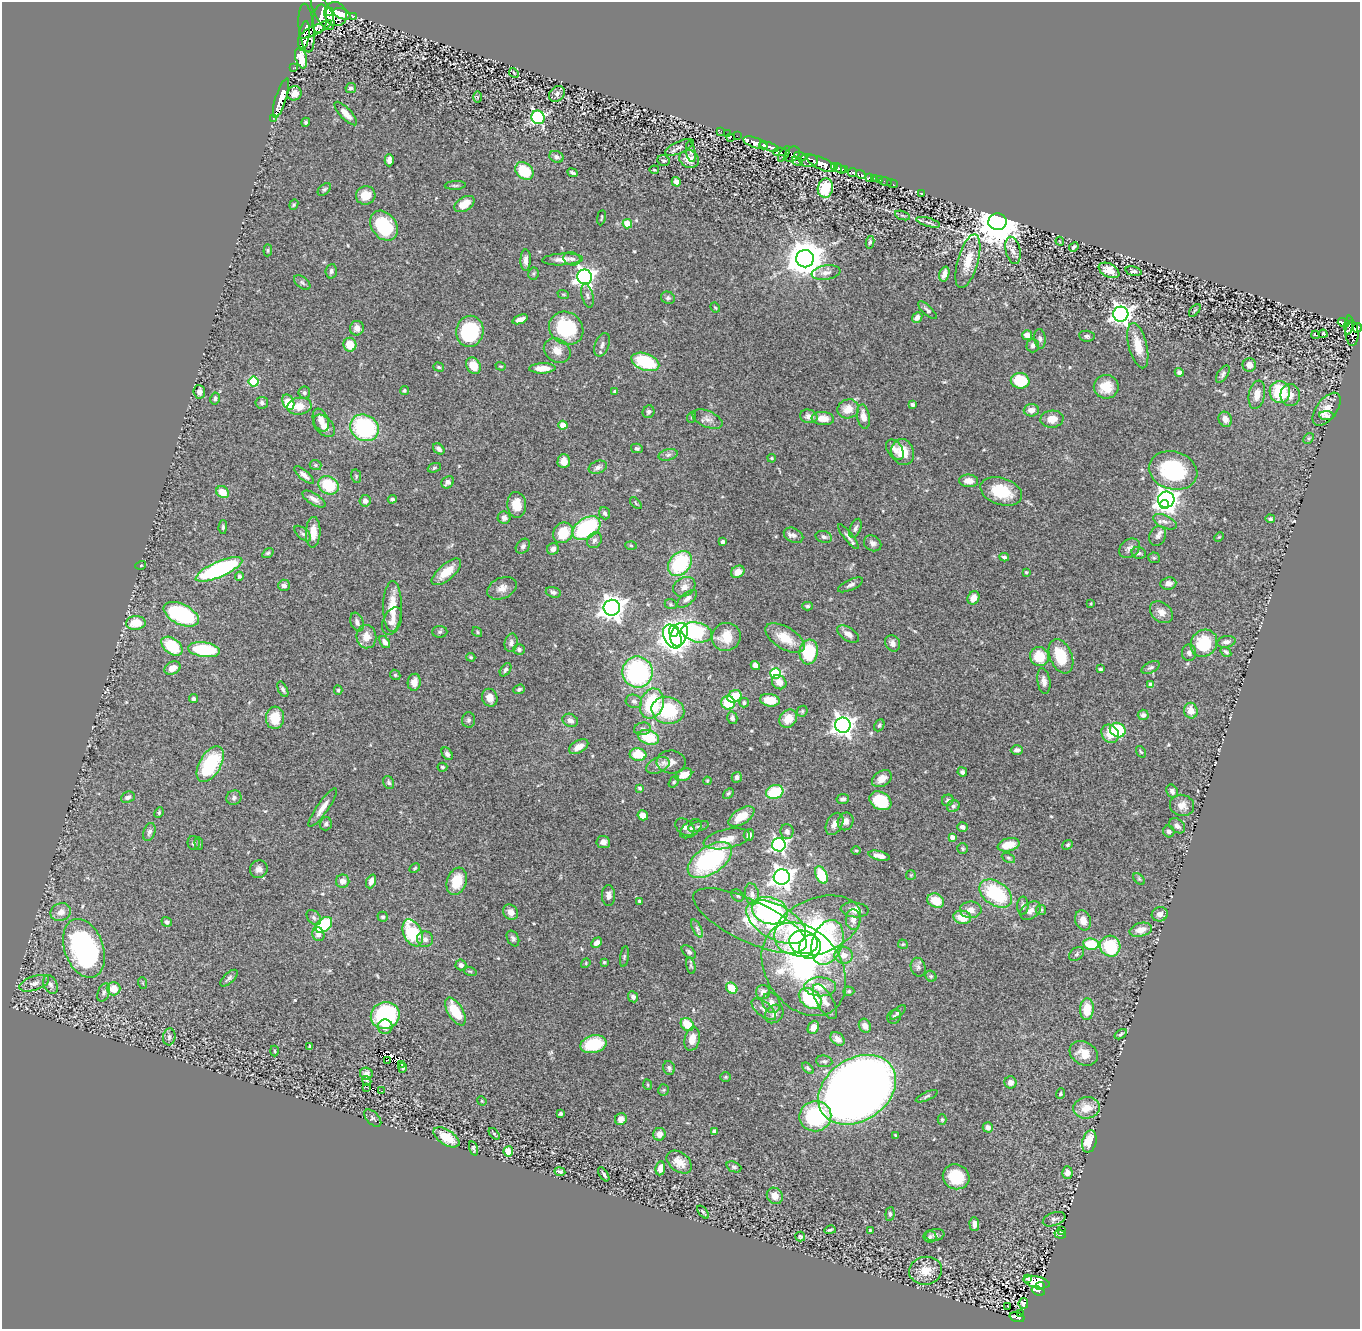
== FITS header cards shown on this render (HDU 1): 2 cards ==
NAXIS1  =                 1358
NAXIS2  =                 1327

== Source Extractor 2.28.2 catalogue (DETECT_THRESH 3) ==
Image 1358 x 1327 px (HDU 1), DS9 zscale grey, 1 PNG px = 1 image px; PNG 1362 x 1331 px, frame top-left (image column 1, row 1327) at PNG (2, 2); each listed source drawn as its Kron ellipse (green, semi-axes under 4 px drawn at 4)
Background 0.953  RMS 0.055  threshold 0.166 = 3 sigma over >= 5 px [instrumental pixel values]
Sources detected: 536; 2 with non-positive FLUX_AUTO (blend fragments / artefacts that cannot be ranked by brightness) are neither listed nor drawn; of the other 534, the 500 brightest by FLUX_AUTO listed and drawn (34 fainter detections omitted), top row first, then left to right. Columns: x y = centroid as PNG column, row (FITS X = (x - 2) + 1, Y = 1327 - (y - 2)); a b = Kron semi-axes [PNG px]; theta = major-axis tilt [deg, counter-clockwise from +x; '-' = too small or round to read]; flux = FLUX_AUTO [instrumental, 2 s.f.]
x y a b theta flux
323 12 19 8 -62 5000
330 12 4 2 - 1100
336 14 12 11 - 4900
342 14 9 5 -23 1900
354 16 4 3 - 160
320 19 14 7 81 2900
307 28 24 8 -84 1800
316 30 18 4 26 470
304 36 15 5 81 900
301 58 10 5 -76 73
293 68 3 2 - 6.4
514 73 5 4 - 3.6
351 88 5 5 - 11
294 93 7 7 - 34
557 94 9 7 46 14
478 97 5 3 - 3.8
281 98 20 5 72 5900
346 114 15 5 -46 34
538 117 7 6 - 710
273 118 2 2 - 29
306 122 5 4 - 6.1
721 131 2 2 - 14
727 133 3 2 - 26
737 136 2 2 - 7.7
730 138 4 3 - 120
755 143 13 5 -18 1600
763 145 4 3 - 300
679 147 15 6 24 17
769 147 10 4 -18 1900
691 152 10 4 -80 9.2
780 152 7 4 2 660
784 154 8 3 57 620
792 154 9 6 48 300
800 156 6 3 -20 590
556 157 7 5 -26 13
689 159 10 8 -24 47
389 160 6 4 90 15
663 160 6 5 - 7.2
808 160 9 6 -3 1500
797 161 6 3 -25 130
821 164 16 5 -25 3600
834 167 4 3 - 790
840 169 6 4 -34 740
845 169 4 3 - 770
654 170 4 2 - 3.4
524 171 10 7 -42 140
853 172 4 4 - 190
573 173 5 3 - 7.7
861 175 5 3 - 360
870 177 4 3 - 63
874 178 3 2 - 26
879 180 3 2 - 8.5
885 181 6 2 -18 13
676 182 5 4 - 20
892 184 6 2 -21 4.7
455 185 10 3 3 6.2
825 188 9 7 78 120
324 189 8 5 43 7.6
922 193 3 3 - 4.8
366 195 10 9 - 57
464 204 11 6 31 51
294 205 5 4 - 4.8
902 215 8 3 -19 5.1
601 218 8 3 81 4
928 222 12 4 -16 12
998 222 9 8 - 17000
627 224 5 4 - 98
384 226 16 12 -53 200
1060 241 4 3 - 3.6
870 242 6 4 79 6.4
1074 247 5 3 - 7.3
268 250 6 4 85 4.7
1013 250 14 7 -77 17
562 259 20 6 3 29
572 259 9 6 -12 13
805 259 9 8 - 9800
526 260 10 5 89 18
968 261 28 10 74 75
1109 270 11 6 -27 43
331 271 7 5 85 11
1133 271 8 4 -13 10
826 273 14 7 9 24
533 274 6 5 - 5.8
944 274 7 5 73 22
585 277 7 7 - 1800
302 283 9 5 -37 9.1
563 294 6 3 -19 4
587 296 12 5 -75 13
668 298 7 6 - 8.7
715 308 5 3 - 4.4
927 310 12 4 -43 11
1195 310 7 3 49 4.4
1121 314 7 7 - 2100
917 317 6 4 50 16
520 319 8 4 20 22
1343 322 6 4 -17 220
1349 325 9 4 85 370
357 328 7 7 - 21
566 328 18 15 -38 240
1357 328 5 4 - 640
470 331 16 13 78 310
1352 333 13 6 -86 870
1323 334 4 4 - 21
1027 335 5 5 - 36
1315 335 4 2 - 13
1087 336 8 5 -7 9.1
1040 339 10 5 -83 11
350 345 7 6 - 56
602 345 12 7 69 15
1033 345 7 6 - 15
1138 346 23 9 -76 67
557 351 14 11 -33 38
645 362 14 8 -20 200
1249 365 7 7 - 24
473 366 9 7 -60 56
501 366 5 4 - 3.8
439 367 5 4 - 5.7
542 368 13 5 2 36
1179 372 4 4 - 12
1223 374 10 5 56 10
1020 381 9 8 - 150
254 382 5 5 - 200
1106 387 12 11 - 64
404 391 5 4 - 6.2
199 392 7 5 -85 17
615 392 4 3 - 10
1280 392 11 10 - 180
304 393 6 6 - 7.7
1257 395 14 8 79 38
1290 395 11 10 - 26
215 399 6 4 80 9
288 402 8 5 -66 120
262 403 6 6 - 8.8
913 404 4 3 - 8
299 406 12 8 8 59
848 409 11 9 17 51
1327 409 19 10 53 43
1031 410 7 6 - 25
649 412 6 5 - 9.9
809 416 9 6 -12 21
1327 416 8 4 -4 9.6
692 417 6 3 71 5.1
863 417 12 6 -80 30
823 418 11 6 -5 46
707 419 16 8 -22 24
1052 419 11 8 4 38
1225 419 8 6 -62 25
321 420 12 7 -68 31
563 425 4 4 - 54
324 426 13 8 -47 36
364 428 15 12 -33 410
1309 438 6 4 43 6.4
637 448 6 4 -13 7
439 449 6 4 -42 13
895 450 11 7 -53 25
903 452 13 11 -71 73
668 455 10 5 14 12
772 458 4 3 - 4.4
564 461 7 6 - 27
315 465 6 5 - 6
598 467 9 6 21 14
434 468 7 4 20 5.5
1173 470 24 19 -15 300
304 475 12 5 -40 19
356 476 7 5 -79 5.5
968 481 9 6 -5 30
448 482 7 5 39 15
329 485 11 8 -31 150
1001 491 21 13 -19 140
223 492 6 5 - 57
314 499 13 5 -32 22
392 499 4 3 - 7.9
1166 500 8 8 - 2400
365 501 6 5 - 17
636 503 7 2 -46 3.4
1164 504 4 4 - 380
517 505 13 9 -85 54
605 513 6 5 - 8.7
504 518 6 6 - 16
1270 519 5 4 - 7.9
1165 522 12 6 -24 16
223 527 6 4 89 7
587 528 15 10 34 370
855 528 10 5 67 11
313 532 15 7 87 47
563 533 11 9 52 99
303 534 10 5 -41 10
793 535 10 7 -27 19
848 536 15 4 -51 14
1158 536 10 8 66 16
824 537 8 6 -15 10
1219 537 5 3 - 3.4
594 540 8 7 - 13
723 542 4 3 - 13
873 543 9 7 -33 16
631 545 5 3 - 3.7
523 546 8 6 49 9.9
1130 548 11 9 37 18
553 549 6 5 - 17
268 553 6 4 33 6.4
1139 553 7 6 - 8.7
1004 557 5 3 - 7.7
1154 558 6 5 - 5.4
680 564 14 10 52 270
141 565 5 3 - 3.6
219 569 25 7 24 500
446 572 18 8 41 64
738 572 7 5 36 28
1026 572 4 3 - 5
239 576 4 4 - 7.6
1168 583 8 6 6 23
284 585 6 5 - 12
851 585 13 5 25 14
684 587 12 9 31 26
502 588 15 10 24 29
553 592 8 5 -18 11
973 598 7 5 61 34
687 599 12 6 39 19
671 604 6 5 - 5.9
1091 604 4 3 - 3.6
808 606 5 4 - 6.8
392 607 25 9 89 84
612 608 8 8 - 3600
1161 612 13 9 -41 27
181 614 19 10 -26 440
392 621 14 9 66 30
357 622 10 6 -71 15
136 623 10 7 5 79
674 631 6 5 - 550
440 632 8 5 3 7.3
477 632 5 4 - 4.8
697 632 15 10 -13 530
848 634 12 6 -32 22
679 635 12 8 71 470
672 636 13 8 -61 1900
366 637 12 10 -83 47
726 637 14 14 - 67
785 638 22 11 -31 75
385 642 7 4 -53 17
1226 642 9 5 12 15
511 643 9 6 77 14
893 643 8 7 - 19
1204 643 14 12 53 160
172 646 12 7 -38 160
519 649 6 5 - 8.3
204 650 16 7 -8 270
809 652 12 9 82 170
1226 652 6 3 -35 6.8
1189 653 8 7 - 15
1039 656 10 9 - 94
1061 656 18 11 -67 120
471 657 4 3 - 4.2
755 665 5 4 - 24
1151 667 10 5 26 10
172 668 8 6 27 39
1100 669 4 3 - 5.9
505 670 7 5 55 8.6
638 672 15 15 - 550
776 674 5 5 - 350
395 675 5 4 - 5.5
1044 681 13 6 -81 21
414 682 8 6 81 32
779 682 8 6 -41 28
1151 685 4 4 - 33
283 689 8 4 -64 9.6
519 689 6 4 21 6.4
338 690 4 4 - 6
734 696 7 6 - 100
490 698 9 7 -70 27
193 699 4 4 - 9.5
770 700 10 6 -10 68
634 701 8 6 -16 12
652 703 15 11 71 240
728 703 7 6 - 120
744 703 5 5 - 9
668 710 16 13 -13 210
802 711 6 5 - 5.9
1191 711 8 7 - 41
1143 715 5 5 - 12
275 718 11 9 86 81
732 718 6 5 - 11
788 719 10 8 46 56
468 720 7 6 - 9
570 720 8 6 -26 15
843 725 8 7 - 2500
879 725 6 4 62 7.4
642 729 8 6 11 12
1118 730 8 7 - 210
1110 734 10 8 -57 51
649 737 11 7 -18 140
579 747 10 6 30 36
1017 750 6 4 2 12
1141 752 6 3 -54 4.6
447 754 7 5 -55 11
638 755 8 6 -7 97
671 762 14 11 -2 29
210 764 20 10 60 260
658 765 12 7 24 22
442 767 5 4 - 5.8
962 772 5 4 - 10
684 775 9 6 24 53
737 777 5 5 - 12
882 779 11 7 32 33
707 781 4 4 - 3.4
389 782 7 5 -63 7.8
674 782 6 4 54 5.3
640 788 4 3 - 6.5
1172 791 7 5 -62 13
775 792 9 7 17 160
728 793 6 4 44 5.6
128 797 7 5 23 13
234 798 8 7 - 11
843 799 6 5 - 13
948 800 6 5 - 8.1
880 801 11 8 -30 150
1182 805 12 10 -15 30
953 806 6 5 - 9.1
323 808 23 5 54 35
159 813 6 4 65 5.2
643 815 5 5 - 40
741 816 14 7 32 73
846 821 9 7 69 23
326 824 7 6 - 9.2
834 824 12 8 62 25
699 826 11 5 14 10
1177 826 9 6 -38 17
685 827 10 7 -39 18
962 827 5 5 - 11
691 829 12 7 37 18
1169 831 6 5 - 14
149 832 9 5 71 11
787 832 7 6 - 14
749 835 6 5 - 19
952 837 4 4 - 23
727 839 23 9 12 58
603 842 6 6 - 20
194 843 7 6 - 10
199 843 6 4 -84 5.9
779 845 7 6 - 960
1009 845 11 6 13 69
1068 845 6 4 40 5.9
962 849 5 5 - 6.1
856 850 4 3 - 3.7
879 856 11 4 -14 23
1008 858 7 4 -27 6.7
710 860 25 13 34 570
415 868 6 4 29 4.6
259 869 9 8 - 18
821 875 9 5 -65 140
911 875 5 5 - 4.1
782 877 8 7 - 2400
1139 879 7 4 -45 5.6
343 881 7 6 - 22
371 881 7 4 68 22
457 881 14 9 71 98
752 894 11 7 -79 18
996 894 18 11 -35 270
738 895 7 5 -46 6.8
609 896 10 6 -89 20
639 901 4 4 - 6.4
936 901 9 7 -26 82
1023 906 9 5 87 13
855 910 14 7 -6 31
971 910 11 8 -2 30
1041 910 5 5 - 5.6
770 911 18 13 -16 570
1030 911 11 8 35 22
61 912 10 8 22 30
511 912 8 7 - 27
1160 914 8 7 - 21
314 917 8 6 -49 11
383 917 5 5 - 6.4
962 917 9 6 -9 75
853 920 10 7 -89 25
1083 920 10 7 -71 32
750 921 62 21 -25 140
167 922 5 4 - 11
776 922 33 17 -29 400
324 925 10 6 40 210
817 926 45 28 21 440
697 928 10 4 -63 10
1141 930 11 6 14 39
413 933 14 9 -65 210
318 934 7 6 - 20
513 938 8 5 -63 9.9
425 939 8 8 - 20
803 942 14 11 -9 480
827 942 23 15 71 430
597 943 6 4 48 18
903 944 5 4 - 5.1
1091 944 8 5 -7 120
1110 946 10 10 - 190
810 947 12 10 70 560
84 948 30 19 -70 740
689 952 8 5 -41 9.6
1077 954 8 5 41 8.5
843 955 9 8 - 38
624 957 10 4 81 7.1
604 962 3 3 - 3.9
586 963 5 4 - 4.1
461 965 5 5 - 13
691 966 8 4 -77 6.2
918 967 9 7 -73 12
804 969 50 37 -55 710
470 971 6 4 -19 5.1
931 976 6 5 - 6.3
229 978 11 5 43 11
34 983 15 7 19 21
143 983 6 3 -72 3.6
50 984 10 7 -65 14
820 987 16 9 -1 58
732 988 6 5 - 84
114 989 7 6 - 55
849 991 5 4 - 5.5
104 992 9 5 68 11
763 992 7 7 - 17
633 997 6 5 - 15
810 998 12 9 -38 300
825 1001 19 8 -60 33
771 1003 10 8 -66 29
764 1009 15 7 -38 24
1087 1009 11 7 87 87
455 1011 15 7 -59 110
898 1012 9 4 41 7.7
774 1014 10 8 44 19
385 1015 14 13 - 400
894 1017 7 6 - 8.8
687 1024 7 5 -48 83
865 1026 7 5 -66 21
385 1027 7 7 - 26
813 1027 7 5 64 28
1121 1034 7 4 33 6
169 1037 8 6 83 12
692 1039 12 7 77 43
838 1039 8 5 -40 20
593 1044 13 9 13 160
310 1046 3 3 - 4.4
274 1051 5 3 - 3.7
1084 1053 15 11 -28 54
387 1060 3 3 - 11
824 1061 8 5 -7 9.5
401 1064 3 2 - 5.6
403 1068 5 3 - 6
669 1068 7 5 -71 8.9
808 1068 7 4 -43 7.5
366 1074 6 6 - 19
726 1077 5 4 - 4.8
367 1081 5 3 - 6.5
1010 1082 6 6 - 22
648 1085 5 3 - 3.5
367 1087 2 2 - 9.5
663 1090 5 5 - 5.4
857 1090 42 31 34 7900
381 1091 4 3 - 9.7
1060 1094 5 4 - 5.2
927 1096 12 4 25 9
482 1101 5 4 - 3.8
1086 1108 13 10 6 58
561 1114 3 3 - 6.2
815 1116 16 15 - 300
373 1118 10 6 -45 9.4
621 1119 6 5 - 29
942 1120 5 4 - 5.5
988 1127 5 5 - 18
714 1132 4 3 - 15
494 1134 7 3 -51 5.1
659 1134 6 6 - 23
896 1135 4 3 - 4.3
446 1137 14 7 -32 83
1089 1141 11 7 76 80
474 1148 7 4 -73 7.7
508 1151 5 5 - 130
679 1162 14 9 -38 40
734 1167 8 5 -22 7.4
660 1168 7 5 80 25
560 1172 5 3 - 9.9
1067 1173 6 5 - 23
604 1174 8 3 -57 7.2
956 1177 13 12 - 110
775 1196 9 7 -50 38
703 1212 7 2 -50 5.2
890 1214 7 4 84 8.6
1054 1219 12 6 20 13
974 1224 7 5 -86 21
830 1230 6 4 15 8.3
870 1230 3 3 - 4.3
1061 1230 3 2 - 24
1060 1234 6 4 -20 37
935 1235 9 6 10 12
800 1236 5 4 - 6
930 1236 6 6 - 9
926 1271 16 14 9 60
1027 1279 3 3 - 17
1037 1282 13 5 -12 76
1040 1286 5 3 - 29
1038 1291 6 4 -22 100
1023 1303 5 5 - 11
1008 1306 3 2 - 6.7
1020 1313 3 2 - 3.8
1017 1317 7 4 -17 94
At the frame edge (FLAGS 8, measured only in part): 1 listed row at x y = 1357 328
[34 fainter detections neither listed nor drawn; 2 non-positive-flux detections neither listed nor drawn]